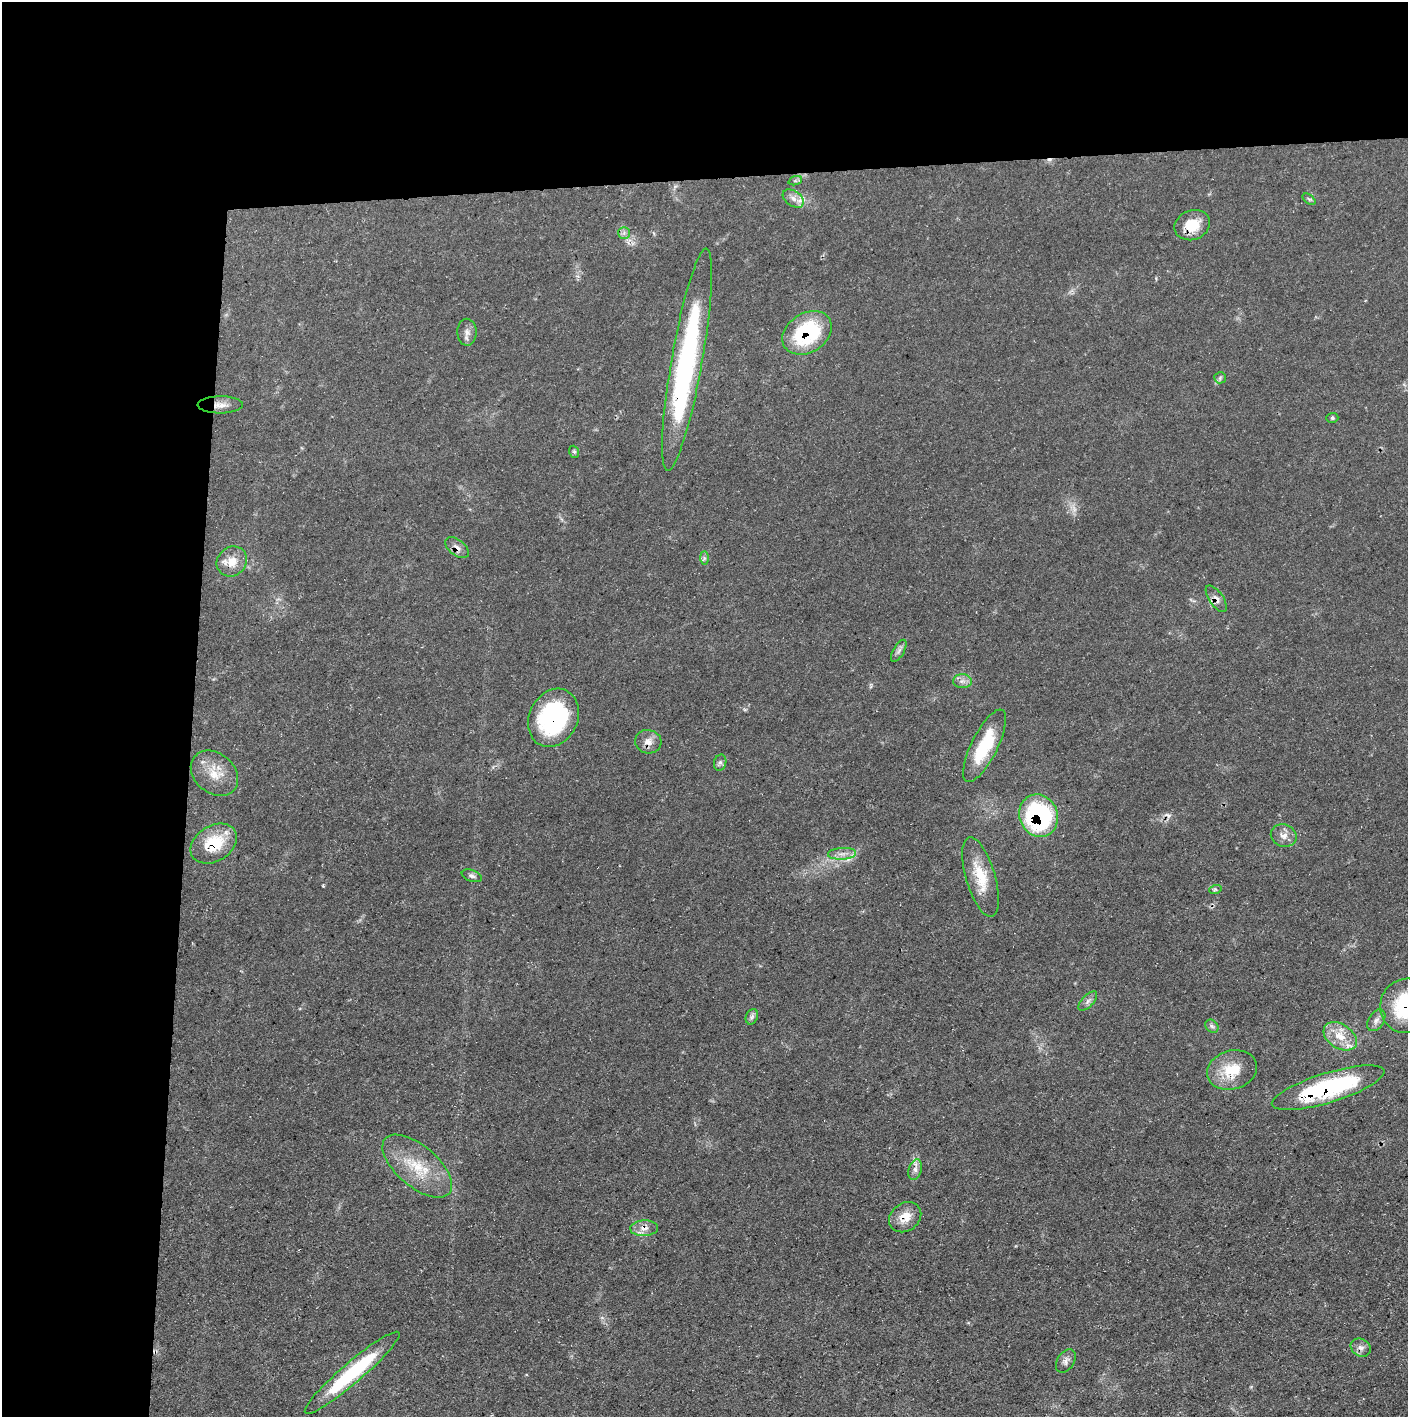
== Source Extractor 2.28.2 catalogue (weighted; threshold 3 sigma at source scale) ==
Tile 1 of 3 x 3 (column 1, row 1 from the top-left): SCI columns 1-1406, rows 2831-4245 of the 4218 x 4245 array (HDU 1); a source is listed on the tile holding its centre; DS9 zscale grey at full resolution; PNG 1410 x 1419 px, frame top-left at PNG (2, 2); each listed source drawn as its Kron ellipse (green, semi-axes under 4 px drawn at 4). Shown black and unused: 24% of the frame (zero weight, under 3 of 5 exposures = <1% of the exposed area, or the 3 px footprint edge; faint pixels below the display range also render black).
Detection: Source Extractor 2.28.2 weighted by HDU 2 'WHT'; one run over the whole footprint, this tile lists its part. Background 0.0688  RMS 0.0041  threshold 0.0186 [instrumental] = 3 sigma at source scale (4.5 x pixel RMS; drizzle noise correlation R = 1.50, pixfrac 1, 0.05/0.05 arcsec/px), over >= 5 px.
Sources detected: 50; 1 too faint to see at this stretch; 1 inside a brighter object's white glare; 2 cosmic-ray / hot-pixel residue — neither listed nor drawn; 1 inside a brighter listed object's ellipse — not listed separately; the other 45 listed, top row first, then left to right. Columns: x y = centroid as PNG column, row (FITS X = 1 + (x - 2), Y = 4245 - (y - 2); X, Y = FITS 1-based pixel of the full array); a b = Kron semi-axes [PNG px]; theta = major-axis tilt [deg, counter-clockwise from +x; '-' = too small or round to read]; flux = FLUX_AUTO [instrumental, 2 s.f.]
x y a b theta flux
795 181 7 4 18 0.72
793 198 12 7 -34 2.7
1309 199 7 4 -36 0.73
1192 225 18 14 21 9.4
624 233 6 6 - 1.2
467 332 13 9 -88 2.6
807 333 26 19 33 38
687 360 113 15 80 92
1220 378 6 5 - 0.82
220 405 22 8 0 3.8
1332 418 6 5 - 0.67
574 452 6 5 - 0.75
457 548 14 8 -39 2.6
704 558 7 4 -90 0.86
232 561 16 14 43 6.1
1216 599 15 7 -55 2.5
899 651 12 5 60 1.5
962 681 9 7 0 2
553 718 30 24 64 58
648 742 13 11 -13 3.5
985 746 40 13 64 21
720 763 8 6 74 1.1
214 773 26 20 -40 9.5
1039 816 21 19 -68 61
1284 836 13 11 -21 3.3
214 844 25 18 32 17
842 854 14 6 3 2.7
472 876 10 5 -21 1.3
980 877 41 14 -74 13
1215 890 6 4 19 0.66
1088 1001 12 6 46 1.6
1406 1006 27 25 72 34
752 1017 8 6 68 1.2
1376 1020 12 7 58 2.1
1212 1026 7 5 -45 1
1340 1036 18 12 -33 7.8
1232 1070 25 19 16 13
1328 1088 59 15 17 58
417 1166 42 20 -40 18
915 1169 10 6 74 2
905 1217 17 14 36 6.5
644 1228 14 8 2 3.2
1361 1348 10 8 -30 2.1
1066 1361 13 8 56 2
352 1373 62 10 41 36
Overlapping masked pixels (flux is a lower limit): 15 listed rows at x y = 1192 225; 807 333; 687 360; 220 405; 457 548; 1216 599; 553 718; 648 742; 1039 816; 214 844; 1406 1006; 1328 1088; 905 1217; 644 1228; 1361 1348
Isophote crosses this tile's border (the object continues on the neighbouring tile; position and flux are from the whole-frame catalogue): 1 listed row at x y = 1406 1006